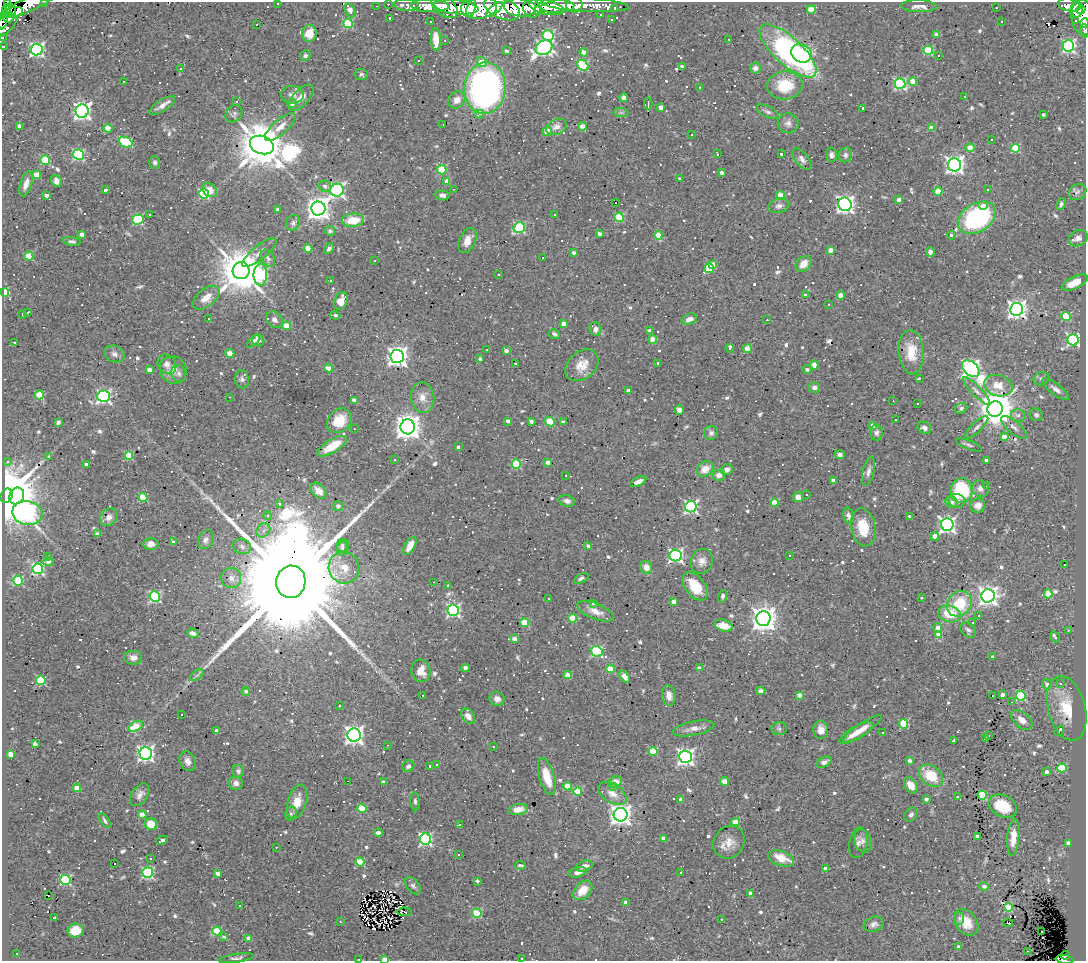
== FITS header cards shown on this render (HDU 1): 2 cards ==
NAXIS1  =                 1084
NAXIS2  =                  959

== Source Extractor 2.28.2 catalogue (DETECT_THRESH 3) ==
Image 1084 x 959 px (HDU 1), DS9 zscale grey, 1 PNG px = 1 image px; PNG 1088 x 963 px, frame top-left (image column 1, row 959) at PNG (2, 2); each listed source drawn as its Kron ellipse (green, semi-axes under 4 px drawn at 4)
Background 0.605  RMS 0.036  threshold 0.109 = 3 sigma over >= 5 px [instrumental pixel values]
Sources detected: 921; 3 with non-positive FLUX_AUTO (blend fragments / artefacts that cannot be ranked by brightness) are neither listed nor drawn; of the other 918, the 500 brightest by FLUX_AUTO listed and drawn (418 fainter detections omitted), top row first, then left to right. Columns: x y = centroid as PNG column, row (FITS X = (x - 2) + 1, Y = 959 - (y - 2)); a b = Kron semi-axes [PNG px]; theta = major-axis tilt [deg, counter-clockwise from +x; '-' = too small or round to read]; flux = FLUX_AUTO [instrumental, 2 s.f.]
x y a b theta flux
8 2 4 3 - 52
45 2 3 2 - 10
31 3 31 7 26 420
278 3 3 2 - 7.8
388 4 3 2 - 18
406 5 12 6 -3 75
574 5 8 8 - 190
585 5 44 7 -3 380
1069 5 11 6 -12 310
376 6 3 2 - 6.5
430 6 19 6 -2 610
444 6 15 9 -39 570
919 6 17 6 -2 20
456 7 22 7 -6 1300
479 7 18 11 7 1600
520 7 16 9 -6 870
546 7 18 7 -13 1100
557 7 17 6 3 910
471 8 9 4 70 360
502 8 19 10 -23 1700
532 8 10 8 -64 550
996 8 3 3 - 7.7
11 9 6 5 - 560
494 9 10 4 39 720
615 9 3 3 - 18
811 9 4 4 - 66
1077 9 8 6 -87 1200
6 10 6 3 82 390
350 10 7 5 -66 25
538 10 4 4 - 210
1081 10 5 4 - 510
13 12 10 5 13 710
601 15 3 3 - 8.3
8 17 5 5 - 660
1083 17 17 11 -85 610
390 18 3 3 - 6.3
3 20 10 3 77 180
611 20 3 3 - 6.6
1076 20 3 3 - 34
1001 21 3 3 - 9.3
431 22 3 3 - 7.2
348 23 5 4 - 170
1085 23 4 3 - 80
257 25 3 3 - 8.8
4 26 16 8 40 200
1084 31 7 3 -80 39
309 33 8 7 - 36
937 35 4 4 - 28
548 36 5 5 - 290
2 37 3 2 - 13
436 39 11 5 -87 43
729 39 3 2 - 7.8
445 40 3 3 - 32
3 46 3 3 - 8.8
1068 46 6 5 - 470
544 48 9 7 27 710
37 50 6 6 - 610
928 50 5 4 - 160
507 51 4 4 - 6.4
788 51 36 13 -42 620
584 52 4 4 - 22
802 53 11 9 -23 130
305 55 5 5 - 6.4
939 56 3 3 - 49
419 61 3 3 - 9.7
482 62 5 5 - 34
583 65 6 5 - 230
682 67 4 4 - 15
755 68 5 5 - 11
181 69 3 3 - 28
361 74 7 5 -6 5.9
123 81 3 2 - 45
913 81 4 4 - 41
900 84 5 5 - 350
785 85 18 14 6 82
699 87 3 3 - 8.9
485 88 26 20 85 860
292 95 11 8 -3 16
965 96 3 2 - 7.4
301 98 16 8 47 27
624 98 4 4 - 7.5
457 100 9 8 - 22
236 101 4 3 - 23
648 103 6 2 90 9
292 104 5 4 - 8.7
162 105 15 5 33 17
661 107 4 4 - 18
863 108 3 3 - 6.5
82 111 6 6 - 1100
621 112 7 4 -1 6.1
767 112 12 5 -26 8.4
234 114 9 7 46 7.9
479 114 5 3 - 9.5
1043 114 3 3 - 6.3
788 123 10 10 - 13
443 125 3 2 - 7.3
20 126 4 3 - 12
583 126 4 4 - 43
280 127 19 7 41 22
556 127 11 7 25 18
108 128 4 4 - 47
931 128 4 3 - 20
547 131 5 4 - 52
691 135 3 3 - 8.4
992 140 3 3 - 33
126 142 7 5 -23 100
262 145 12 9 -19 14000
970 148 4 4 - 48
1016 148 4 4 - 130
718 154 3 3 - 11
781 154 3 3 - 10
79 155 5 5 - 300
831 155 7 5 -84 8.6
845 155 7 6 - 8
802 159 12 6 -52 12
45 160 5 4 - 140
155 163 6 5 - 6.2
954 165 6 6 - 1200
442 170 5 4 - 130
722 173 4 3 - 10
37 175 4 4 - 56
680 178 4 3 - 5.8
56 181 6 5 - 12
447 181 4 4 - 25
26 184 13 5 73 19
325 186 6 5 - 9.2
454 189 3 2 - 7.4
105 190 3 3 - 34
210 190 8 6 -43 23
337 190 6 6 - 690
988 190 3 3 - 15
938 191 4 4 - 49
1077 192 9 7 32 7.5
204 194 5 5 - 210
46 195 4 3 - 13
442 195 7 5 -5 12
780 195 4 4 - 57
899 200 4 4 - 24
615 202 3 3 - 1200
845 204 7 6 - 1100
1061 204 6 4 64 6.7
983 205 5 4 - 19
779 206 11 7 14 12
318 208 7 7 - 2300
278 210 3 3 - 13
150 214 3 3 - 7.7
555 215 3 3 - 7.3
619 217 5 4 - 120
977 218 20 14 31 320
138 219 6 5 - 230
353 220 11 6 4 57
293 223 8 6 64 7.4
519 228 6 5 - 270
330 231 5 4 - 5.9
82 234 4 4 - 18
599 234 4 3 - 10
658 235 4 4 - 40
951 235 4 4 - 6.3
1078 238 10 7 28 11
72 241 9 4 -9 6.2
467 241 13 8 65 24
308 248 4 4 - 38
329 249 6 4 53 6.6
831 250 4 4 - 24
930 252 5 4 - 8.3
259 253 21 7 39 18
573 253 4 3 - 7.1
29 256 4 4 - 71
543 257 3 3 - 99
268 258 9 6 -58 8
375 261 3 3 - 8.1
712 264 4 3 - 34
803 264 9 6 48 28
709 268 5 4 - 100
241 271 8 8 - 11000
260 275 11 7 90 320
499 275 3 3 - 7.8
330 280 3 3 - 22
1075 282 14 6 25 45
5 292 4 4 - 130
805 295 4 4 - 7
841 295 4 4 - 34
206 298 15 9 39 32
341 301 9 6 64 24
829 305 3 3 - 11
1017 309 6 6 - 1300
28 313 3 3 - 5.8
23 314 3 3 - 6.3
335 315 5 3 - 7
1066 316 4 4 - 120
208 319 3 3 - 20
689 319 8 5 20 15
275 320 9 7 -40 15
767 320 3 3 - 29
563 324 4 4 - 20
286 326 4 4 - 50
595 329 7 6 - 11
649 331 4 4 - 13
554 334 6 4 -30 6.8
653 339 4 4 - 52
258 340 6 5 - 9
1073 340 5 5 - 400
253 341 8 4 48 11
14 342 3 3 - 48
730 348 4 3 - 18
747 349 4 4 - 44
487 350 3 2 - 7.8
506 351 4 4 - 15
911 352 22 12 -86 53
230 353 4 4 - 45
114 354 10 8 -24 11
397 356 7 6 - 1700
480 359 3 3 - 6.9
515 363 3 3 - 18
658 363 3 3 - 12
167 364 10 8 -50 15
582 365 18 13 40 38
814 365 4 4 - 31
329 368 4 3 - 22
807 369 4 4 - 7.4
971 369 10 6 -43 970
150 370 4 3 - 25
173 370 14 13 - 27
179 374 9 7 -65 8.7
919 378 3 3 - 11
242 379 9 7 -77 8.3
1041 379 8 6 21 7.2
998 386 15 10 -18 27
814 387 6 5 - 8.5
1056 389 16 5 -37 13
628 391 4 3 - 16
976 391 18 5 -46 14
39 395 4 4 - 63
104 396 6 6 - 600
229 397 3 2 - 34
422 397 15 11 -84 22
354 400 4 4 - 20
893 401 3 2 - 6.1
917 404 3 3 - 13
961 408 6 5 - 5.9
995 409 8 7 - 7200
679 410 5 4 - 17
1036 415 7 6 - 6.7
1018 416 7 6 - 10
896 420 3 3 - 8.2
339 421 13 11 45 59
508 421 3 3 - 8.5
531 421 4 3 - 11
550 421 5 4 - 83
58 422 4 3 - 6.6
563 422 4 3 - 9.2
873 426 4 4 - 20
408 427 7 7 - 3100
977 427 15 5 45 9.3
1014 427 16 6 -40 13
924 428 7 5 -34 8.4
354 429 3 2 - 16
711 433 7 7 - 9.6
876 433 8 6 -89 9.3
1004 437 4 4 - 32
969 445 13 4 -21 6.6
332 446 17 6 31 61
458 447 4 3 - 5.8
840 455 5 4 - 6.9
49 456 3 3 - 10
129 456 4 4 - 100
394 459 3 3 - 44
986 460 4 3 - 16
8 462 3 3 - 16
548 462 4 4 - 22
87 464 4 3 - 15
516 464 4 4 - 130
705 469 9 7 38 33
727 469 6 5 - 9.6
868 471 15 5 77 11
566 475 3 3 - 6.3
719 475 6 5 - 18
833 480 4 3 - 6.8
638 482 9 4 25 17
987 486 3 3 - 330
980 489 9 8 - 14
318 491 9 6 -48 27
961 491 12 11 - 150
806 494 3 3 - 72
7 496 7 6 - 34000
17 496 9 7 59 3000
143 497 4 4 - 90
798 497 5 5 - 18
567 501 8 5 -17 9.1
957 501 8 7 - 11
952 502 6 5 - 13
279 503 4 3 - 6.8
774 503 4 4 - 68
978 505 7 7 - 18
338 506 5 5 - 9.2
691 507 6 5 - 490
27 513 15 12 -10 810
268 515 4 4 - 6.9
848 516 8 5 -79 9.2
910 516 4 3 - 9.8
109 517 10 7 44 17
947 525 6 6 - 860
863 527 19 12 -80 62
263 530 8 6 48 9.6
98 534 4 3 - 22
935 536 4 4 - 28
206 540 10 7 63 12
174 542 4 3 - 13
151 544 7 6 - 16
342 545 7 6 - 6.1
242 546 9 7 -20 10
410 546 10 5 61 23
588 546 4 3 - 12
342 549 7 5 70 6.9
675 555 6 6 - 570
789 556 3 3 - 7.9
48 557 3 3 - 7.6
48 561 5 4 - 14
702 561 13 11 64 19
1064 565 3 3 - 14
646 567 6 6 - 21
344 568 16 15 - 46
38 569 5 5 - 360
231 578 10 10 - 17
581 578 8 4 27 8.8
18 581 5 5 - 160
291 582 16 14 78 190000
433 582 3 2 - 200
448 586 3 3 - 6.8
695 586 16 9 -53 64
1048 594 4 4 - 58
723 596 6 4 74 7.3
988 596 7 6 - 1400
155 597 5 5 - 300
549 598 3 3 - 6.1
922 598 3 3 - 64
674 601 4 4 - 25
593 603 3 3 - 46
959 604 13 11 51 93
453 610 6 5 - 470
595 611 19 8 -22 27
950 614 11 8 -11 64
978 615 3 3 - 150
572 618 4 4 - 72
763 619 7 7 - 3100
525 623 4 4 - 88
973 623 3 3 - 28
723 625 9 6 -15 26
938 628 5 4 - 16
968 630 9 6 -40 7.4
1068 630 3 3 - 10
193 633 6 4 -18 12
939 635 4 4 - 42
1055 637 6 3 -54 11
514 639 4 4 - 19
597 651 6 5 - 280
992 657 4 3 - 8.9
133 658 9 7 1 13
465 668 4 4 - 8.7
699 668 4 3 - 13
610 669 4 4 - 76
421 671 11 9 -82 27
197 675 8 4 36 5.9
568 675 4 4 - 42
625 677 7 4 -53 13
41 680 5 4 - 140
1061 683 3 3 - 12
1047 684 5 5 - 13
246 691 4 4 - 6
761 691 4 4 - 9.9
669 695 10 6 -80 17
800 695 4 3 - 27
1002 695 4 3 - 15
422 696 3 2 - 200
992 696 3 3 - 63
1021 696 5 4 - 170
497 699 7 7 - 13
1011 702 3 2 - 6
339 706 3 3 - 8.3
1067 708 33 18 -75 100
182 714 3 2 - 10
468 716 8 6 -49 19
1022 720 12 7 -42 24
904 724 5 4 - 110
136 726 7 4 29 67
693 728 21 7 11 20
779 728 8 6 2 6.4
862 729 23 5 34 23
216 730 4 3 - 7.6
821 730 9 7 -90 17
1059 731 5 3 - 31
856 733 19 6 29 28
883 733 3 3 - 60
354 735 6 6 - 1300
988 736 3 3 - 15
985 738 4 3 - 13
954 740 4 3 - 20
35 744 4 3 - 17
387 745 3 2 - 6.3
493 746 3 3 - 20
653 751 4 4 - 96
11 754 4 4 - 29
146 754 6 6 - 920
685 757 6 6 - 1000
188 761 10 7 -67 14
909 761 4 3 - 9.9
824 762 8 5 25 9.2
437 765 3 3 - 6.6
408 766 6 5 - 6.7
430 766 3 3 - 11
1062 768 4 4 - 130
238 771 6 6 - 7.3
1047 772 4 3 - 10
931 776 13 9 -37 76
547 777 19 7 -74 56
347 781 3 2 - 49
724 781 4 4 - 56
383 782 4 3 - 18
615 782 7 5 27 37
236 783 7 6 - 11
911 785 8 6 -58 27
567 786 4 4 - 35
613 787 4 3 - 19
77 788 4 4 - 37
578 792 4 4 - 110
612 793 15 9 -32 25
140 795 13 7 55 15
982 795 4 4 - 130
957 797 3 3 - 190
926 799 4 4 - 7.4
681 800 4 4 - 20
415 801 9 4 -85 5.9
297 802 17 9 74 39
1003 806 15 10 -26 92
362 809 4 4 - 88
518 809 10 5 10 17
291 813 7 5 75 6.1
142 815 4 4 - 35
621 815 7 7 - 1800
911 815 7 6 - 7.4
105 821 8 3 -58 5.9
735 822 4 4 - 47
151 824 6 5 - 52
459 825 3 3 - 8.4
378 833 4 3 - 20
977 836 4 4 - 22
1013 837 18 6 85 31
663 838 4 4 - 17
425 839 6 5 - 440
162 840 6 3 25 11
863 841 12 8 -71 15
729 842 17 15 54 32
858 843 15 9 79 14
1068 843 4 3 - 19
276 847 3 2 - 10
458 854 3 3 - 11
151 858 3 3 - 7.1
781 858 13 7 -20 45
360 862 4 4 - 92
114 863 3 3 - 260
520 865 5 3 - 5.9
584 866 8 5 20 18
825 869 4 3 - 15
577 872 9 5 15 13
681 872 3 3 - 7.8
148 873 5 5 - 340
218 874 4 3 - 14
66 880 5 5 - 260
477 881 3 3 - 6.1
413 886 9 6 -51 7.3
984 886 5 4 - 11
583 890 11 7 47 42
751 894 4 3 - 17
49 896 3 2 - 18
626 903 4 4 - 19
240 906 3 3 - 100
1008 907 4 4 - 110
404 912 7 3 -4 11
477 913 5 4 - 130
55 917 3 3 - 280
959 918 6 5 - 7
721 919 3 3 - 12
340 922 3 2 - 8.5
966 922 15 10 -54 43
1008 923 5 3 - 14
874 924 10 7 21 11
76 931 8 7 - 51
217 931 4 4 - 110
1041 932 3 2 - 12
223 937 4 3 - 17
249 939 4 3 - 73
958 947 4 3 - 9.1
1027 951 3 2 - 7.7
17 953 3 3 - 11
1065 955 4 3 - 67
236 958 18 4 8 8.3
521 958 3 3 - 6.7
359 959 3 2 - 23
385 959 4 3 - 49
1064 959 9 4 -7 310
At the frame edge (FLAGS 8, measured only in part): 15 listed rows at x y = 8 2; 45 2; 31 3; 278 3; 1083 17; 3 20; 1085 23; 4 26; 1084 31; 2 37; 3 46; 521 958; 359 959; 385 959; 1064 959
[418 fainter detections neither listed nor drawn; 3 non-positive-flux detections neither listed nor drawn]